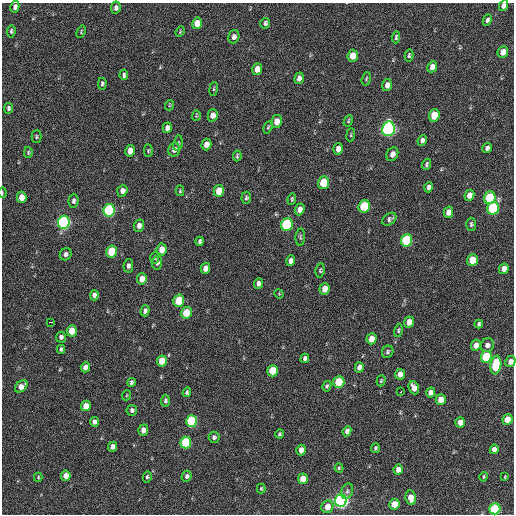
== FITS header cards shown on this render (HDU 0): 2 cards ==
NAXIS1  =                  512 / Axis length
NAXIS2  =                  512 / Axis length

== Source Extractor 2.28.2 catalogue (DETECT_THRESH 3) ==
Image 512 x 512 px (HDU 0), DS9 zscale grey, 1 PNG px = 1 image px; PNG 516 x 516 px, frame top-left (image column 1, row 512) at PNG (2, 3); each listed source drawn as its Kron ellipse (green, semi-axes under 4 px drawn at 4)
Background 213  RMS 14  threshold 43.2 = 3 sigma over >= 5 px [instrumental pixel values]
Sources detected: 153; all 153 listed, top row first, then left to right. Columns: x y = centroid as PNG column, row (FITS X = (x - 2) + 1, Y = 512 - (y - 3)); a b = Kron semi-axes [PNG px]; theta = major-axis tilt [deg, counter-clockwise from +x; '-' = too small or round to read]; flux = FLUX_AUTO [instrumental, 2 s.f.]
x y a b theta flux
503 6 6 4 62 3400
15 7 6 4 78 3300
116 8 6 5 - 3000
487 20 6 4 65 2500
197 23 6 5 - 11000
265 23 5 4 - 2200
11 31 6 4 83 1800
81 32 6 3 70 1000
180 32 5 3 - 910
234 37 7 5 72 3700
396 37 6 3 85 1900
503 52 6 5 - 8500
409 55 6 4 78 1900
353 56 6 5 - 14000
432 67 6 4 65 6100
257 69 6 5 - 9500
124 75 5 4 - 2400
299 78 6 4 71 4500
366 79 7 4 72 1300
102 84 6 4 87 1900
387 85 6 5 - 5300
214 89 7 3 82 1300
170 105 5 3 - 880
9 108 5 4 - 2500
196 115 5 3 - 1100
213 115 6 5 - 5500
434 115 6 5 - 23000
276 121 6 5 - 8300
348 121 6 4 62 1200
268 127 7 4 66 1400
167 128 5 4 - 4200
388 129 7 6 - 300000
351 135 6 3 83 1100
36 137 6 5 - 1500
422 140 5 4 - 3100
178 143 8 4 82 1800
206 144 6 5 - 8900
487 148 5 4 - 3200
174 149 7 5 77 4900
338 149 6 4 72 6200
130 151 6 4 79 7600
148 151 6 4 89 1300
28 152 5 4 - 1100
392 154 7 5 64 5200
237 156 5 3 - 1300
427 164 5 3 - 1900
323 183 6 5 - 32000
429 187 5 4 - 3000
122 191 6 5 - 4400
180 191 5 4 - 1200
219 191 6 5 - 19000
2 193 5 2 - 990
469 195 6 4 64 8000
22 197 5 5 - 10000
246 198 6 4 84 1800
490 198 6 5 - 59000
292 199 6 3 83 1400
73 201 7 5 87 2600
364 206 6 5 - 50000
493 208 6 6 - 80000
300 209 6 4 70 5600
109 210 6 5 - 130000
448 212 6 4 75 7100
389 219 8 5 37 2800
64 222 6 6 - 210000
287 224 6 5 - 93000
471 224 6 5 - 2000
139 226 6 5 - 4600
300 237 8 4 86 1700
407 240 6 5 - 72000
200 241 4 4 - 2400
162 250 6 5 - 11000
112 251 6 5 - 36000
66 254 6 5 - 2800
155 258 6 4 85 1300
472 260 6 5 - 20000
291 261 5 4 - 5000
157 263 7 5 86 2700
128 266 7 5 82 2900
205 268 5 4 - 6100
504 269 5 4 - 6600
320 270 7 4 84 1700
142 279 6 5 - 9100
258 283 5 4 - 3800
325 289 6 5 - 9400
279 294 5 4 - 840
94 295 5 4 - 4300
179 301 6 5 - 39000
145 311 5 4 - 3300
186 313 6 5 - 27000
51 322 4 2 - 5000
409 322 5 5 - 9200
479 324 4 4 - 2200
398 330 6 4 76 1600
72 331 5 5 - 18000
61 337 5 5 - 2700
371 339 5 5 - 9000
476 345 6 5 - 6500
487 345 7 6 - 4500
61 349 4 3 - 1800
388 352 6 5 - 2000
486 357 6 5 - 53000
305 358 5 4 - 3500
162 361 5 5 - 19000
510 362 6 5 - 5800
496 365 9 5 83 59000
85 367 5 4 - 5900
359 367 5 4 - 6500
273 371 6 5 - 27000
400 374 5 5 - 6900
381 381 5 4 - 1300
131 382 4 3 - 2100
339 382 6 5 - 41000
21 386 7 5 42 8200
327 386 5 4 - 1700
414 388 7 5 -68 7000
187 392 5 4 - 2000
401 392 3 3 - 3300
430 392 5 4 - 4900
127 395 5 3 - 840
441 400 5 5 - 11000
165 401 6 4 87 2000
86 406 5 5 - 11000
132 410 5 5 - 2700
508 419 5 5 - 19000
192 421 6 5 - 80000
94 422 5 4 - 4400
460 422 5 4 - 7700
143 430 5 5 - 6100
347 431 5 4 - 3700
280 434 4 3 - 1400
214 437 5 5 - 2500
186 442 6 5 - 60000
113 447 5 4 - 5100
375 448 5 4 - 1700
494 449 5 4 - 5400
301 450 5 4 - 7700
339 468 4 4 - 1200
398 469 5 4 - 8200
66 476 5 4 - 10000
187 476 5 5 - 2500
38 477 4 3 - 1000
147 477 5 4 - 1700
484 477 5 4 - 1300
505 477 4 3 - 880
303 479 5 5 - 12000
261 489 5 4 - 1100
347 491 8 5 67 2500
411 498 7 5 -82 13000
341 500 6 6 - 330000
394 504 5 5 - 17000
327 507 6 6 - 11000
495 509 5 5 - 76000
At the frame edge (FLAGS 8, measured only in part): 3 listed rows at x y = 503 6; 2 193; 510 362